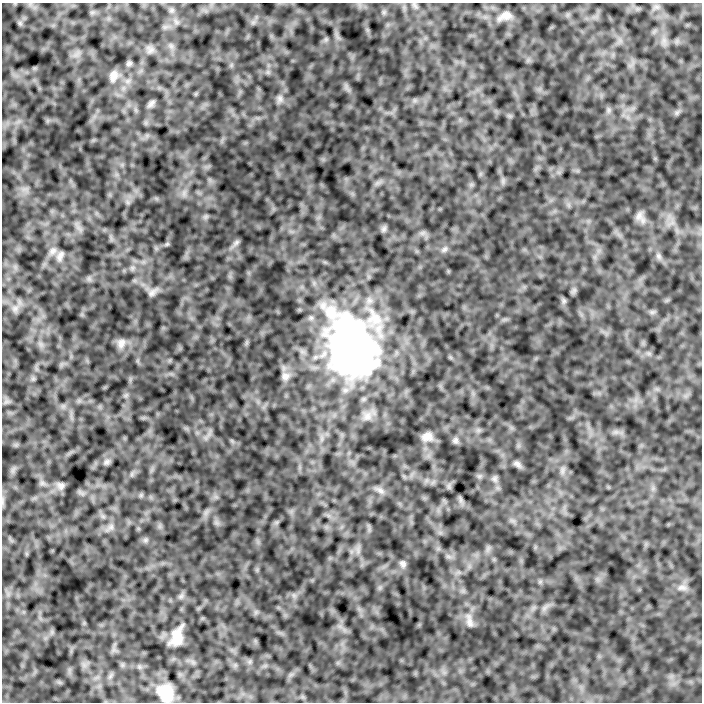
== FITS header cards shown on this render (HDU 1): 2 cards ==
NAXIS1  =                  700
NAXIS2  =                  700

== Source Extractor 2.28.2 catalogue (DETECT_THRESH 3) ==
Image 700 x 700 px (HDU 1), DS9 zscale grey, 1 PNG px = 1 image px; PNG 704 x 704 px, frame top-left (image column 1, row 700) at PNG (2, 3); no overlay
Background -9.79e-08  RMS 1.7e-06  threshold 5.17e-06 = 3 sigma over >= 5 px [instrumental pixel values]
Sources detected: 40; all 40 listed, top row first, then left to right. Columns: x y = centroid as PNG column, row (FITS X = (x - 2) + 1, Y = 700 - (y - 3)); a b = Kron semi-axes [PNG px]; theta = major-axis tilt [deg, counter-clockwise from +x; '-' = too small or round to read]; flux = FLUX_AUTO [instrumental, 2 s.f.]
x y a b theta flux
415 5 11 5 -42 3.2e-04
656 7 7 4 18 3.0e-04
505 16 17 9 19 1.0e-03
20 23 7 6 - 2.3e-04
150 50 11 6 38 5.0e-04
129 63 6 5 - 2.8e-04
113 76 14 10 72 9.1e-04
280 99 10 8 -81 4.6e-04
151 103 9 5 47 4.3e-04
609 110 7 5 90 2.7e-04
677 112 7 4 19 2.8e-04
640 217 19 10 -55 9.4e-04
384 229 10 5 53 2.6e-04
236 242 9 6 49 3.5e-04
167 244 7 4 33 1.7e-04
444 249 10 6 44 3.5e-04
53 251 11 9 47 5.7e-04
60 256 12 6 65 4.5e-04
659 256 9 6 -42 3.8e-04
152 292 14 7 44 5.1e-04
564 301 7 6 - 2.4e-04
15 308 9 7 75 5.4e-04
121 343 13 9 71 6.5e-04
351 346 67 49 -72 5.6e-02
285 376 11 10 - 6.4e-04
427 437 12 9 5 9.6e-04
455 440 8 8 - 3.4e-04
107 462 9 7 35 3.3e-04
517 464 11 7 -37 4.0e-04
562 471 10 5 90 3.9e-04
494 479 9 6 -90 3.5e-04
61 486 10 9 - 4.9e-04
380 490 13 7 -30 5.6e-04
111 527 9 8 - 5.3e-04
145 540 6 6 - 2.6e-04
403 564 8 7 - 3.9e-04
682 588 15 8 -4 7.2e-04
469 621 21 8 -78 8.5e-04
177 636 19 10 69 2.0e-03
165 693 16 13 -61 3.7e-03
At the frame edge (FLAGS 8, measured only in part): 1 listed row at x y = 165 693